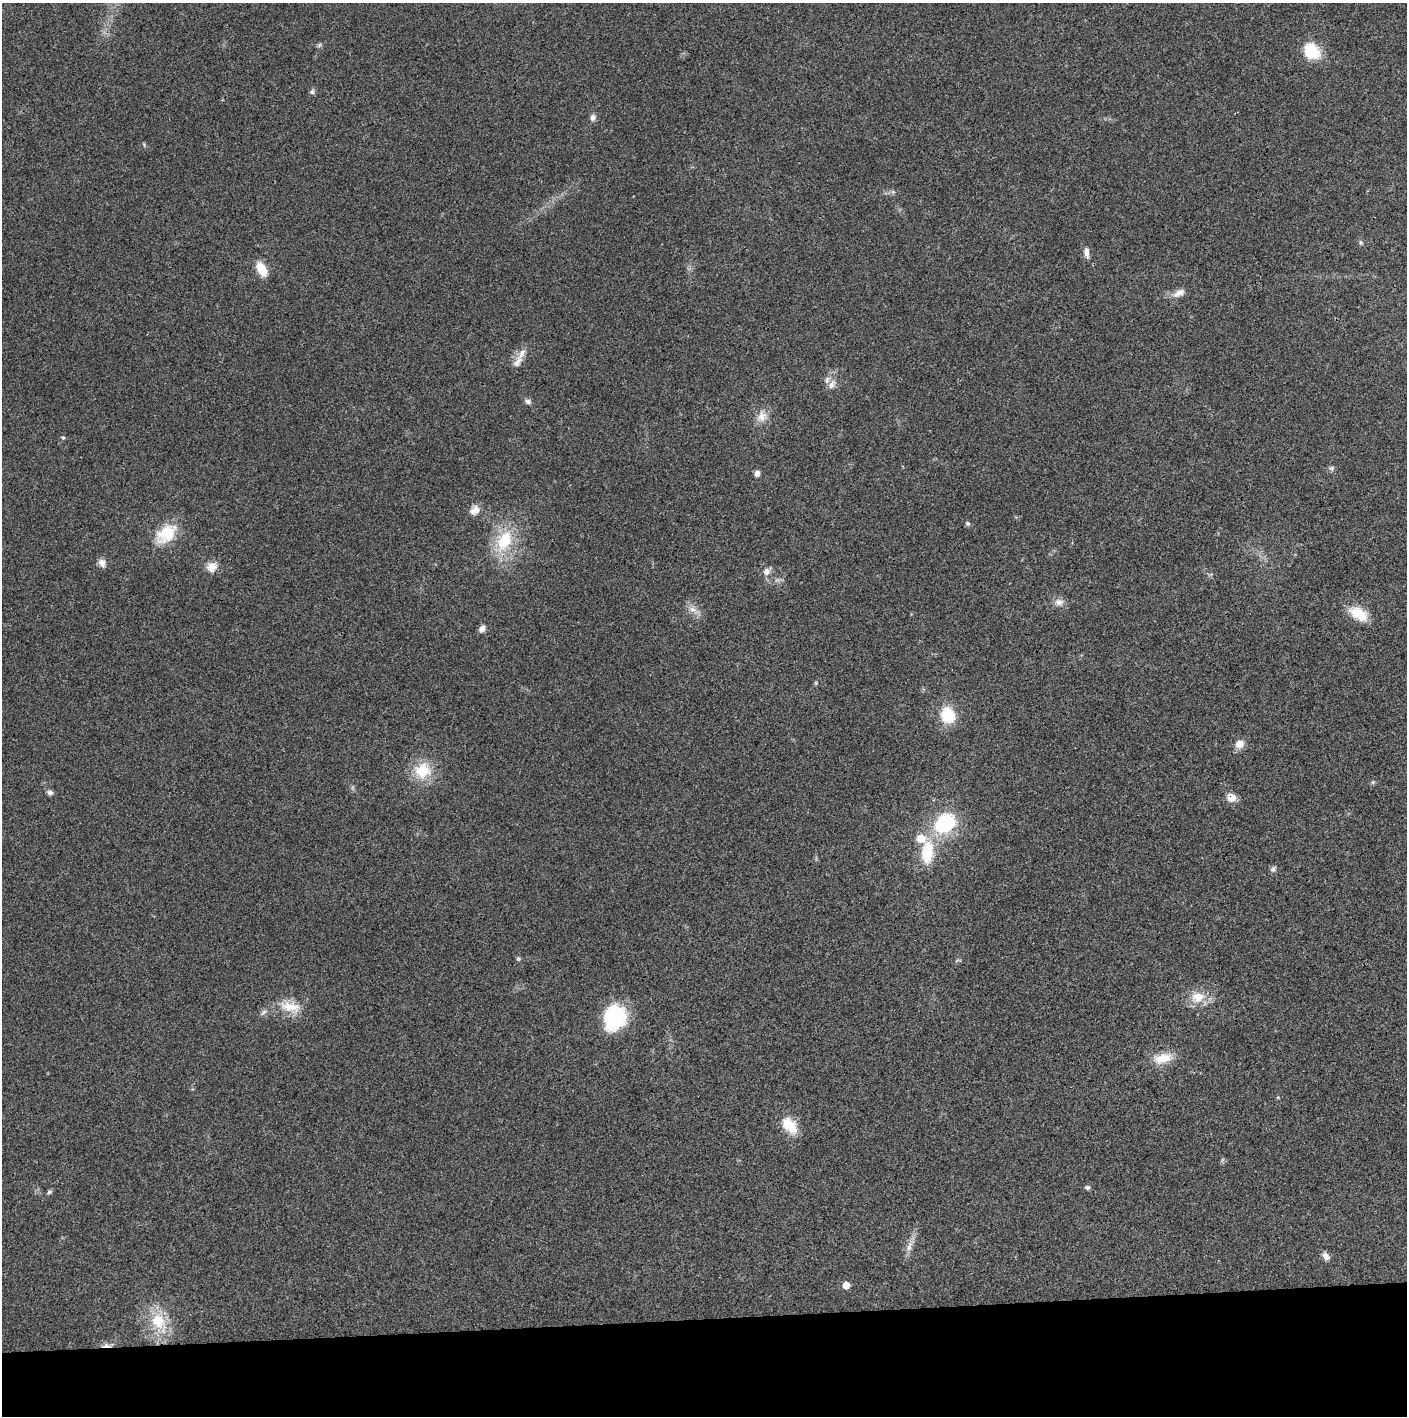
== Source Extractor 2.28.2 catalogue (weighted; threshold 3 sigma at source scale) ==
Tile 8 of 3 x 3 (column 2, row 3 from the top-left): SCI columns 1410-2814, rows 2-1415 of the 4221 x 4243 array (HDU 1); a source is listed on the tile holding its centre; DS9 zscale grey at full resolution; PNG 1409 x 1418 px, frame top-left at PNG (2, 3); no overlay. Shown black and unused: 7% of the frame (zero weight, under 3 of 4 exposures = <1% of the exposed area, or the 3 px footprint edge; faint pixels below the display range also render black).
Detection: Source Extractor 2.28.2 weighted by HDU 2 'WHT'; one run over the whole footprint, this tile lists its part. Background 0.0194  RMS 0.0041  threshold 0.0185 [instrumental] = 3 sigma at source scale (4.5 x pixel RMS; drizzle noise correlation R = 1.50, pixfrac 1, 0.05/0.05 arcsec/px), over >= 5 px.
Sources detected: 52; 1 cosmic-ray / hot-pixel residue — not listed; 3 inside a brighter listed object's ellipse — not listed separately; the other 48 listed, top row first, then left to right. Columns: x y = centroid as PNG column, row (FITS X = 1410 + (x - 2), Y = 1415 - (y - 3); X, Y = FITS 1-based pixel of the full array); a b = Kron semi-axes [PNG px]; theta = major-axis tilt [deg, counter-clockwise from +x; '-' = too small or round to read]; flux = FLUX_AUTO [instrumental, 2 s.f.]
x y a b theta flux
319 45 6 5 - 0.71
1311 51 21 17 -46 12
312 92 7 6 - 0.99
593 118 9 7 79 1.5
1361 242 6 5 - 0.65
1087 252 13 6 -83 1.9
262 269 15 9 -63 7.3
1179 293 17 8 29 3.1
522 353 18 7 61 3.2
832 384 14 7 63 2.4
528 401 8 6 -16 1.3
762 416 16 12 83 4.1
63 437 5 4 - 0.61
1331 468 8 6 20 0.9
757 473 7 6 - 1.7
475 510 13 9 33 3.3
968 523 6 6 - 0.77
166 534 29 18 42 14
504 541 33 19 64 18
102 563 11 8 -64 2.3
212 567 15 12 43 3.7
766 571 11 7 46 2.2
1059 602 12 9 -3 2.6
693 609 11 6 -18 2.3
1358 614 25 13 -29 9.2
482 628 10 7 53 1.8
948 715 15 13 -72 14
1239 744 11 9 34 3.6
422 770 21 19 10 12
1373 782 6 4 44 0.58
50 793 7 6 - 1.3
1231 797 11 10 - 3.5
945 823 19 15 41 31
927 852 29 15 86 16
1273 869 8 6 45 1.1
518 959 6 5 - 0.62
1198 997 18 14 14 7.5
290 1007 32 13 -9 8.5
264 1012 10 5 43 1.2
614 1018 26 22 73 30
1163 1058 25 12 13 7.4
790 1125 24 15 -50 8.6
1087 1187 5 5 - 1.1
49 1192 6 5 - 0.72
909 1246 16 6 73 2.9
1326 1256 11 7 -65 1.9
846 1285 5 5 - 4.8
158 1321 24 21 -52 14
Overlapping masked pixels (flux is a lower limit): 1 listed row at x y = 1231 797